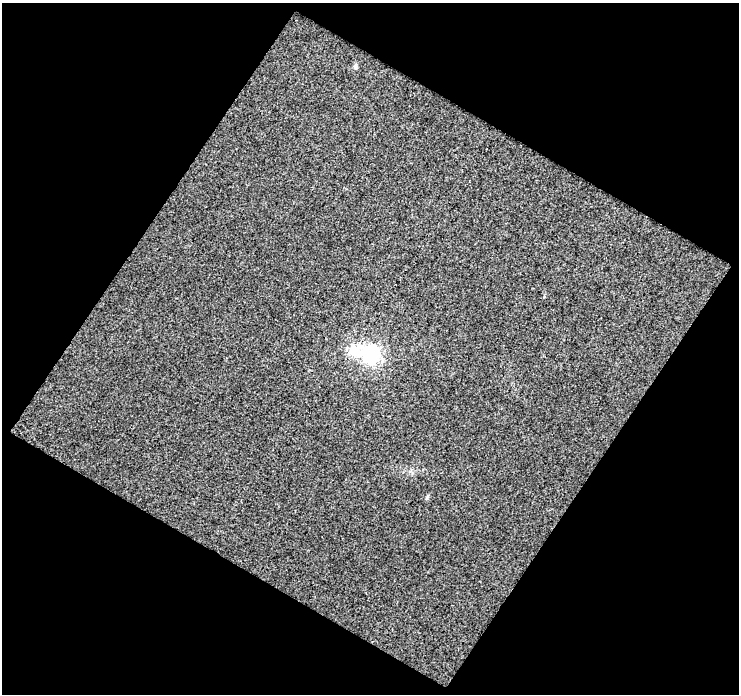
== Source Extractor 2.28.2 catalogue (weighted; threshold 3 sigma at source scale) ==
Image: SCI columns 1-737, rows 27-718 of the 737 x 744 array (HDU 1 of 3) = the unmasked area's bounding box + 8 px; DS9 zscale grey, full resolution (1 PNG px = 1 image px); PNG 741 x 696 px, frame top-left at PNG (2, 3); no overlay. Shown black and unused: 50% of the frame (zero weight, under 3 of 4 exposures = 2% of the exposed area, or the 3 px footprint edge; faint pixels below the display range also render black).
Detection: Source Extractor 2.28.2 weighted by HDU 2 'WHT'. Background 0.0275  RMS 0.02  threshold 0.0922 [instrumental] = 3 sigma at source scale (4.5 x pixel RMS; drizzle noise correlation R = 1.50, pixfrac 1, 0.0396/0.0396 arcsec/px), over >= 5 px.
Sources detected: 3; all 3 listed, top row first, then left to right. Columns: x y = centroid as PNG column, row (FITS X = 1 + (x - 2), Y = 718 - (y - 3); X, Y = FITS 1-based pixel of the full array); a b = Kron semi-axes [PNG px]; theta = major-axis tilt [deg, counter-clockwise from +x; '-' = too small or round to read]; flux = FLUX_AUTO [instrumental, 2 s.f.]
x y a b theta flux
355 66 6 5 - 4.8
354 351 6 6 - 95
370 354 8 7 - 430